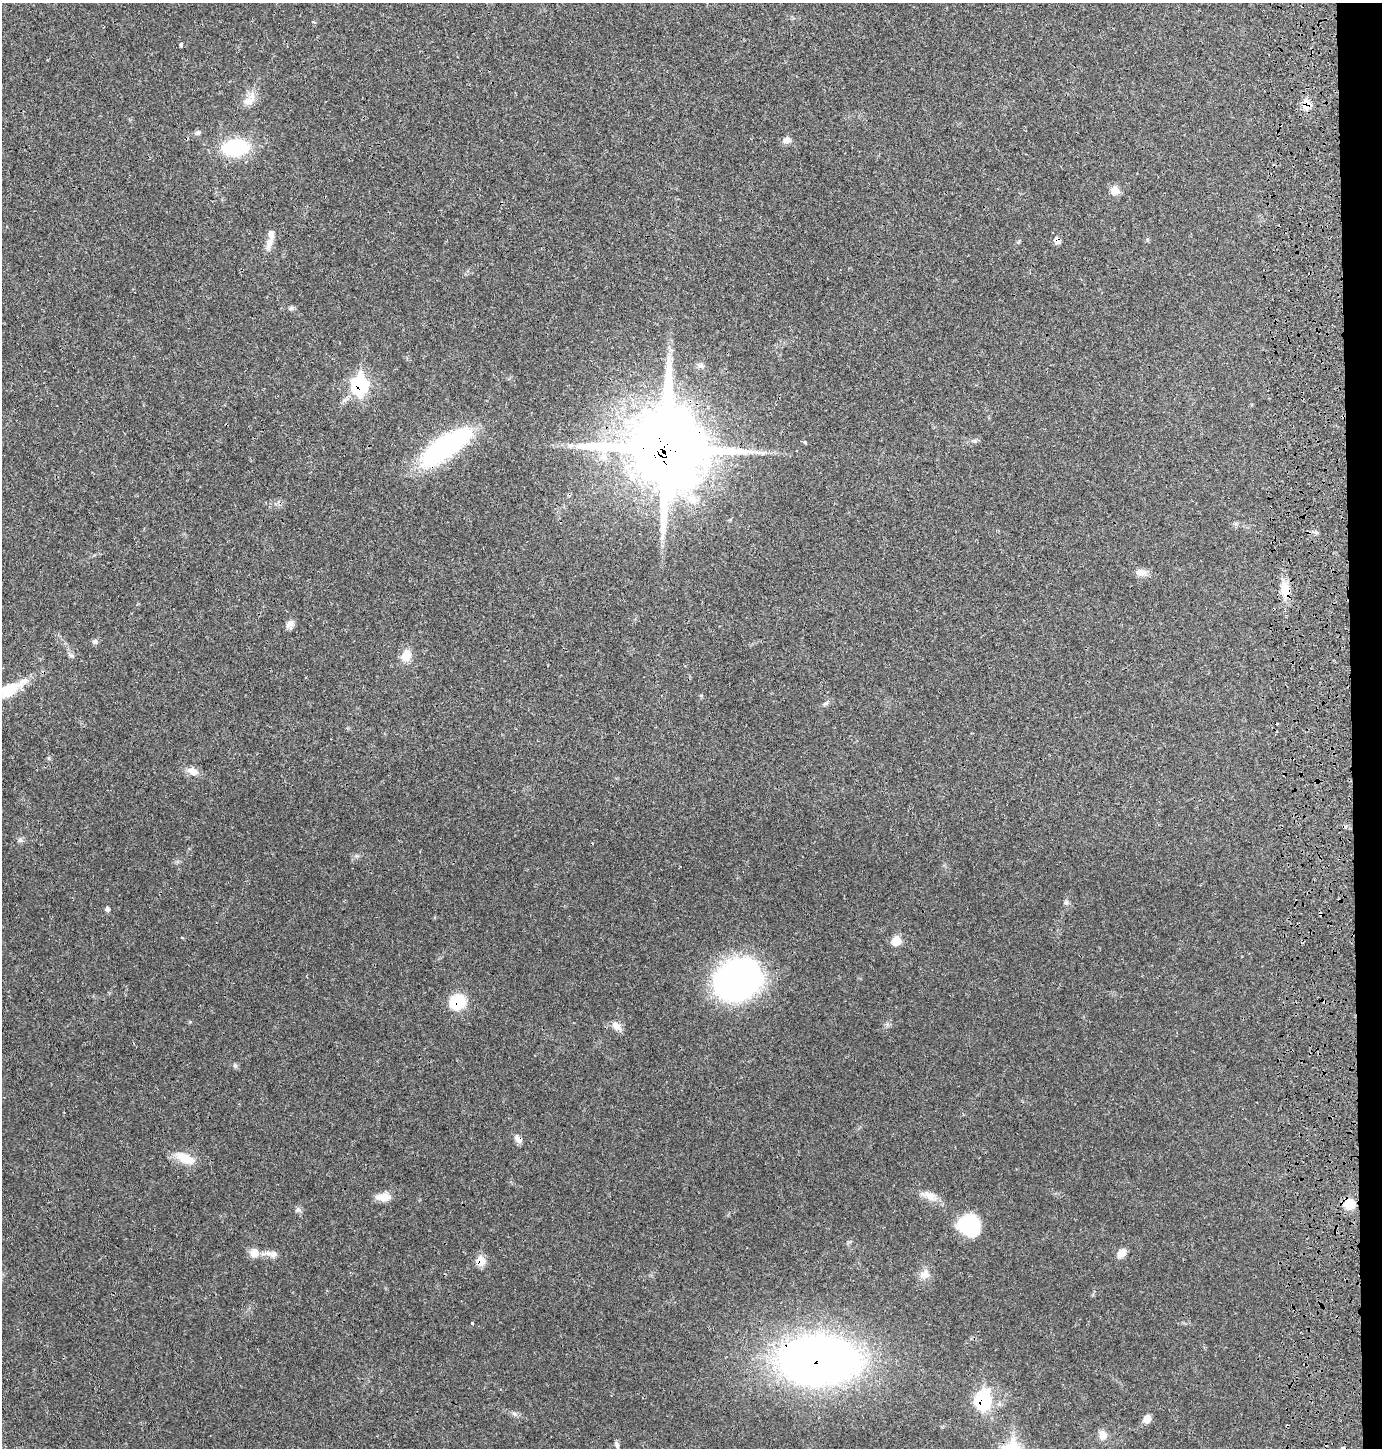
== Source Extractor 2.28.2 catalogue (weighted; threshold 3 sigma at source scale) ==
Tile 6 of 3 x 3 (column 3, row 2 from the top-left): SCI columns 2949-4328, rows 1521-2966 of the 4555 x 4451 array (HDU 1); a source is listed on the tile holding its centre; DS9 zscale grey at full resolution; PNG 1384 x 1450 px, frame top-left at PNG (2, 3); no overlay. Shown black and unused: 2% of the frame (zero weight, under 3 of 4 exposures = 7% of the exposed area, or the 3 px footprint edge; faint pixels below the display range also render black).
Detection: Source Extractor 2.28.2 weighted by HDU 2 'WHT'; one run over the whole footprint, this tile lists its part. Background 0.0264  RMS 0.0028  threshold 0.0127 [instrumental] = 3 sigma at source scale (4.5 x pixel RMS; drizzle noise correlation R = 1.50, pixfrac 1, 0.05/0.05 arcsec/px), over >= 5 px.
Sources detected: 59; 1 inside a brighter object's white glare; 1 cosmic-ray / hot-pixel residue — not listed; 3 inside a brighter listed object's ellipse — not listed separately; the other 54 listed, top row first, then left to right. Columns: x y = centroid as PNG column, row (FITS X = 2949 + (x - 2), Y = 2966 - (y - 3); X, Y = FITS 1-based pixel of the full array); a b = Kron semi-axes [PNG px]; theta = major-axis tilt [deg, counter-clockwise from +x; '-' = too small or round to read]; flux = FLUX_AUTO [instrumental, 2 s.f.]
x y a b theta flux
181 45 4 3 - 0.82
248 101 15 11 5 2.6
1307 105 9 8 - 5
198 133 9 6 21 0.73
787 140 9 8 - 1.6
236 148 31 18 5 17
1115 190 9 8 - 3
1057 240 9 7 -72 1.5
269 243 19 8 67 2.4
291 308 8 5 11 0.64
701 365 8 6 17 0.78
359 385 11 8 -86 42
975 441 6 4 -72 0.4
571 445 9 6 9 1
445 447 55 18 35 48
666 448 27 24 -85 2700
603 457 11 9 -61 2
692 499 17 12 -27 4.1
1140 573 14 9 -12 1.9
1285 590 21 11 -75 4.5
290 624 11 9 55 1.5
95 642 7 7 - 0.68
71 655 8 6 -14 0.69
406 656 12 10 73 4.5
9 690 33 17 28 8.6
826 703 9 4 30 0.6
192 771 17 9 -16 2.3
1066 903 8 6 89 0.7
107 909 6 5 - 0.69
1320 914 6 3 -72 0.33
896 941 11 10 - 3.1
737 980 40 33 26 100
457 1002 14 12 30 12
617 1026 14 8 -41 2
235 1066 8 5 -63 0.57
518 1139 12 7 -50 1.3
185 1158 29 12 -22 4.9
383 1197 18 9 2 3.1
930 1197 15 13 -41 2.7
1349 1204 14 12 -3 4.4
297 1210 9 5 26 0.63
969 1226 25 23 -62 13
254 1253 10 9 - 3
1122 1253 12 8 47 2
273 1254 12 8 8 1.7
480 1261 8 8 - 5
924 1274 15 11 38 2.3
472 1323 3 3 - 0.29
819 1360 55 34 -1 230
982 1400 11 9 81 29
1147 1419 9 8 - 2.3
1103 1435 12 10 -75 2.2
617 1445 12 4 -68 0.73
1343 1448 5 4 - 0.39
Overlapping masked pixels (flux is a lower limit): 13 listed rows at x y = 1307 105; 1057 240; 359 385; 445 447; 666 448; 1285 590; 1320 914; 457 1002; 518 1139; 1349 1204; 480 1261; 819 1360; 982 1400
Isophote crosses this tile's border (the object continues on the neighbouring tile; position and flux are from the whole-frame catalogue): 2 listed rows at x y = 9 690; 1343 1448
Unlisted compact peaks at least as high as the median listed source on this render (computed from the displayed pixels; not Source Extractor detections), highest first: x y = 514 1413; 805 442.